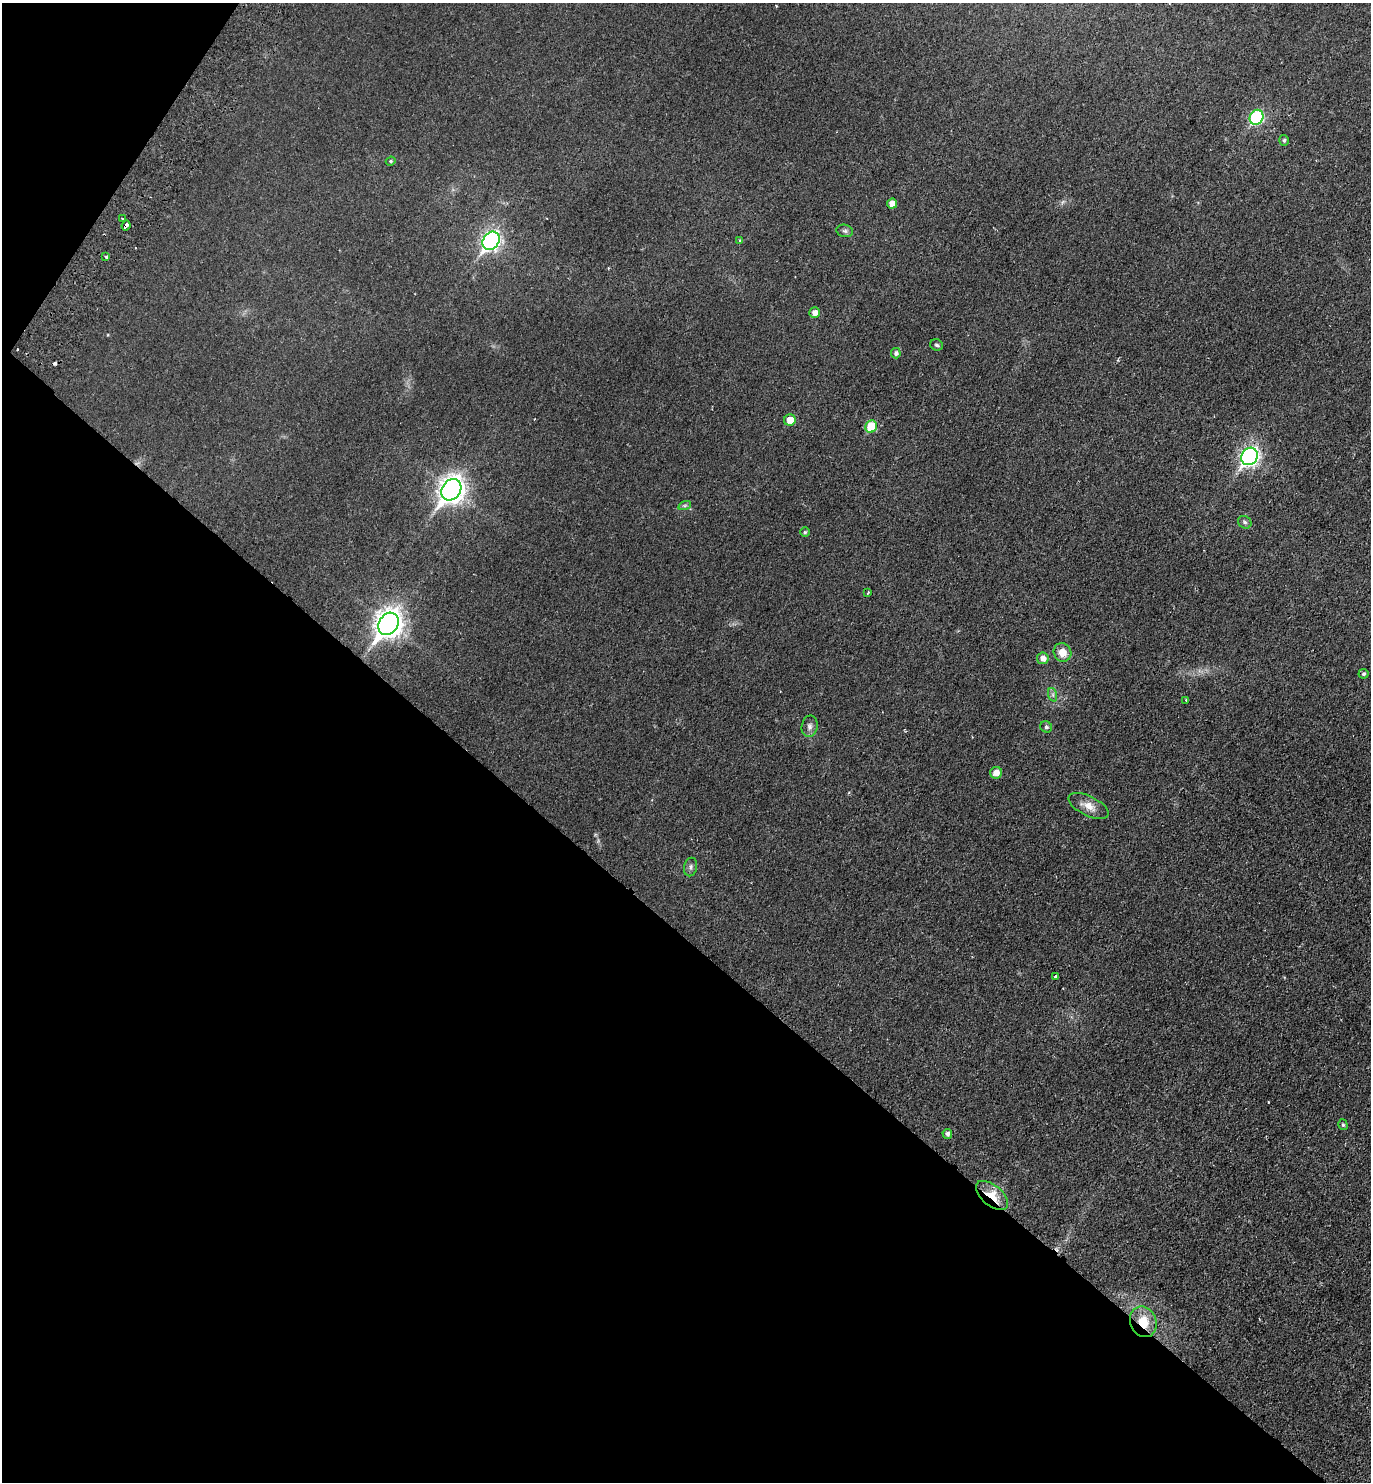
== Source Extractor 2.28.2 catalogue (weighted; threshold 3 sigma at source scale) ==
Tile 9 of 4 x 4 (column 1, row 3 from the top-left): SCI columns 345-1713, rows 1519-2998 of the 6027 x 6000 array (HDU 1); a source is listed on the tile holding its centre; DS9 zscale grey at full resolution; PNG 1373 x 1484 px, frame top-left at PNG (2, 3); each listed source drawn as its Kron ellipse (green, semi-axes under 4 px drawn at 4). Shown black and unused: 39% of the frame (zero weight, under 2 of 3 exposures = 3% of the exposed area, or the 3 px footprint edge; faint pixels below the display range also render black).
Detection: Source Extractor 2.28.2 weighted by HDU 2 'WHT'; one run over the whole footprint, this tile lists its part. Background 0.0252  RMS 0.0045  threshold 0.0202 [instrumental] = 3 sigma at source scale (4.5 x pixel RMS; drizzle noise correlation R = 1.50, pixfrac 1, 0.05/0.05 arcsec/px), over >= 5 px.
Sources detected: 41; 4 cosmic-ray / hot-pixel residue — neither listed nor drawn; the other 37 listed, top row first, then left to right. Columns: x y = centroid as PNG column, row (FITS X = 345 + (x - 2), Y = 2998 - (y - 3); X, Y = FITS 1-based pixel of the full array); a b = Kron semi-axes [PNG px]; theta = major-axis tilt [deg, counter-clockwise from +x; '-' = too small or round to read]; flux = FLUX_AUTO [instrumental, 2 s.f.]
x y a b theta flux
1256 117 8 6 61 41
1284 140 5 4 - 0.74
391 161 5 4 - 0.57
892 204 5 5 - 3.4
122 219 3 2 - 0.57
126 225 5 3 - 3.9
845 231 8 6 -14 1.2
740 240 3 2 - 0.42
491 241 10 8 54 140
106 257 3 3 - 2.4
815 313 5 5 - 2.7
936 345 6 5 - 0.86
896 353 5 5 - 1.3
790 420 6 5 - 5.7
871 426 6 5 - 13
1249 456 9 8 - 150
451 490 11 9 55 390
685 505 6 4 19 0.8
1245 522 7 6 - 1
805 532 5 5 - 0.65
868 592 3 2 - 0.63
389 624 12 9 55 430
1062 652 9 8 - 4.8
1043 658 6 5 - 3
1364 674 5 5 - 0.88
1053 695 7 4 -72 0.98
1186 701 3 2 - 0.47
810 726 11 8 79 1.9
1046 727 6 5 - 0.86
996 773 6 6 - 3.6
1089 806 22 9 -26 4.7
691 867 9 6 76 1.3
1055 977 4 3 - 0.5
1343 1125 5 4 - 0.83
947 1134 5 5 - 1.4
992 1195 19 10 -39 9.9
1143 1322 16 13 -68 9.4
Overlapping masked pixels (flux is a lower limit): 3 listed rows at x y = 126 225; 992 1195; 1143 1322